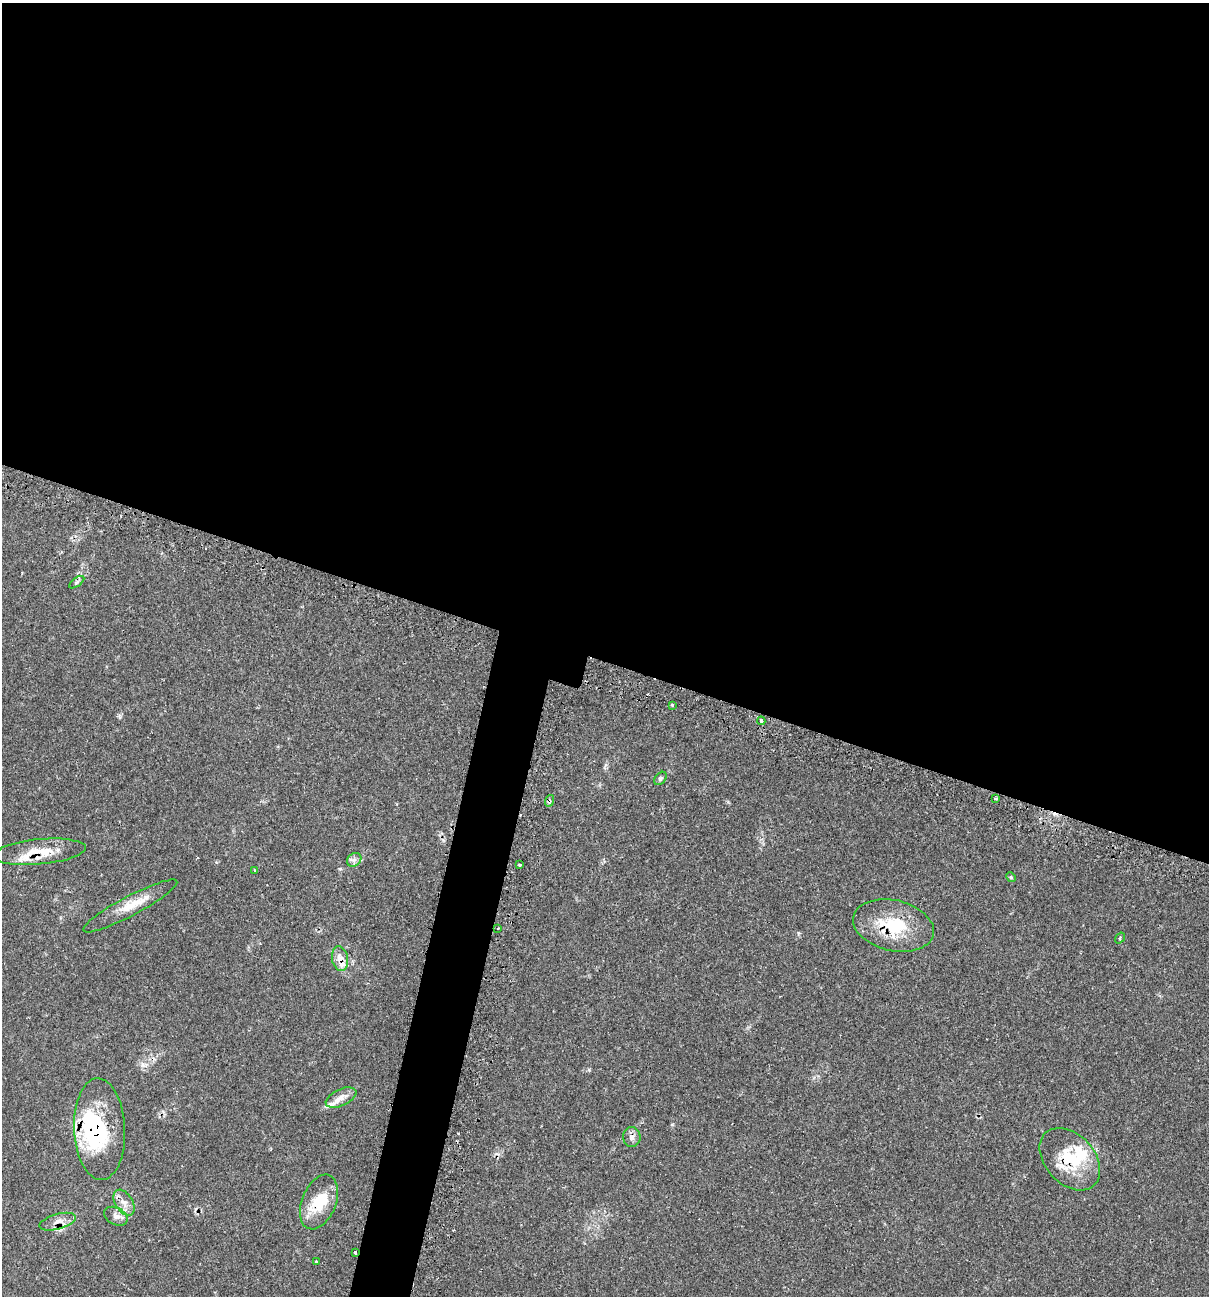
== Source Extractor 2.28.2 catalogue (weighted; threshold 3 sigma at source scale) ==
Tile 3 of 4 x 4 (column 3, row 1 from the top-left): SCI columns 2682-3888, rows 3925-5218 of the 5431 x 5468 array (HDU 1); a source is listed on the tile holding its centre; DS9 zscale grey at full resolution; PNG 1211 x 1298 px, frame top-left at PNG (2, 3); each listed source drawn as its Kron ellipse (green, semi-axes under 4 px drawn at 4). Shown black and unused: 54% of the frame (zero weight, under 2 of 3 exposures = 3% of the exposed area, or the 3 px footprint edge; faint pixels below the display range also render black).
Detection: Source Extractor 2.28.2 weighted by HDU 2 'WHT'; one run over the whole footprint, this tile lists its part. Background 0.0817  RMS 0.0039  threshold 0.0176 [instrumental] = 3 sigma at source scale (4.5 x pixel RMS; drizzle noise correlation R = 1.50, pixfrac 1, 0.05/0.05 arcsec/px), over >= 5 px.
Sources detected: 40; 4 inside a brighter object's white glare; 3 cosmic-ray / hot-pixel residue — neither listed nor drawn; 7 inside a brighter listed object's ellipse — not listed separately; the other 26 listed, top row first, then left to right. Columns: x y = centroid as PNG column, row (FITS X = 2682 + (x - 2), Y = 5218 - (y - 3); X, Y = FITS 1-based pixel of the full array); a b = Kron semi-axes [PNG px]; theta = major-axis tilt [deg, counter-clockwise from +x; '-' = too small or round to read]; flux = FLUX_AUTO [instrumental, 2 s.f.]
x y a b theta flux
77 582 9 4 36 0.71
672 705 3 3 - 0.86
761 721 4 3 - 0.94
660 778 7 5 50 0.69
996 798 3 3 - 0.64
549 801 6 4 72 0.65
39 852 46 12 5 10
354 860 8 6 37 1.3
520 865 3 3 - 0.8
255 870 3 2 - 0.39
1011 877 5 4 - 0.45
130 906 53 10 28 8.6
893 925 41 25 -13 20
498 928 2 2 - 0.41
1120 938 6 3 56 0.39
340 959 12 8 -80 3.2
341 1098 16 8 24 3
99 1129 51 25 -87 32
632 1137 10 9 - 1.9
1070 1159 36 24 -47 18
319 1202 28 17 68 12
124 1203 14 8 -58 3.2
116 1216 12 8 -27 2.3
57 1222 19 7 16 2.9
355 1252 4 3 - 2.3
316 1261 3 3 - 0.55
Overlapping masked pixels (flux is a lower limit): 8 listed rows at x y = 549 801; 39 852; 893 925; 340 959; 99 1129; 1070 1159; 319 1202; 355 1252
Unlisted compact peaks at least as high as the median listed source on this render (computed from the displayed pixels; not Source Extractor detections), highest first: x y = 120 717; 672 1124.